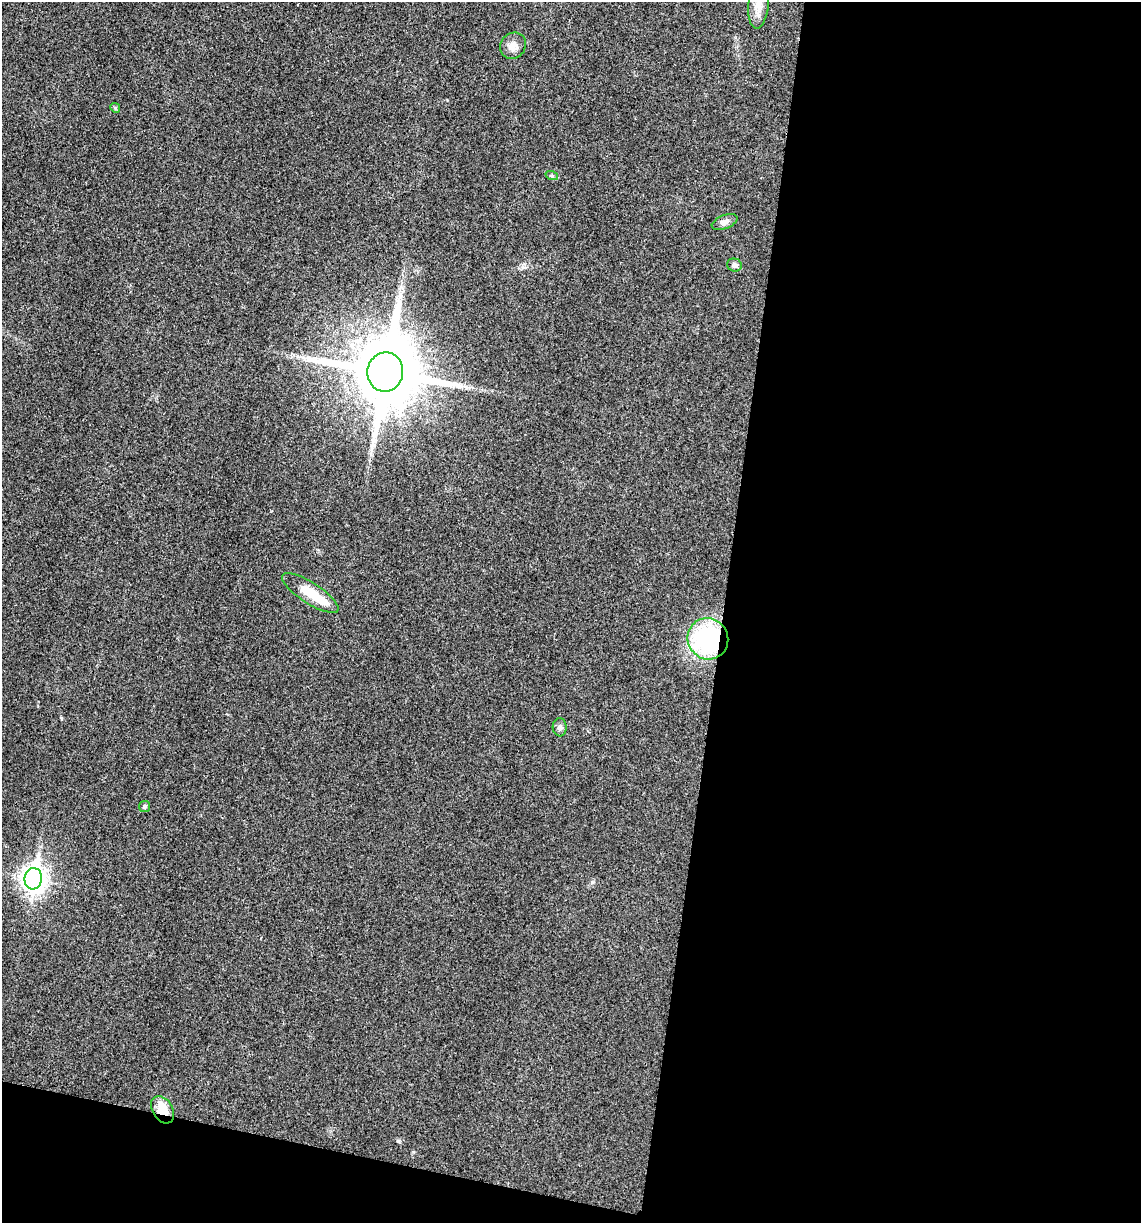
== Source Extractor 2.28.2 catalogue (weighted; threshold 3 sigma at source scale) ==
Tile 16 of 4 x 4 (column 4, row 4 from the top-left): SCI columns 3538-4676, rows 8-1228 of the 4914 x 4897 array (HDU 1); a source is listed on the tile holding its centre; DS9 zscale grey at full resolution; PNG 1143 x 1225 px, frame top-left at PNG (2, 2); each listed source drawn as its Kron ellipse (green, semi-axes under 4 px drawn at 4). Shown black and unused: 40% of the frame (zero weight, under 3 of 4 exposures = <1% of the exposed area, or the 3 px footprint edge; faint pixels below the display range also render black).
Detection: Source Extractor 2.28.2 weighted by HDU 2 'WHT'; one run over the whole footprint, this tile lists its part. Background 0.0202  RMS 0.0059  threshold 0.0265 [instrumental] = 3 sigma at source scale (4.5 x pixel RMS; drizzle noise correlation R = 1.50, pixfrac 1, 0.05/0.05 arcsec/px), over >= 5 px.
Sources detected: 14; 1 inside a brighter object's white glare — neither listed nor drawn; the other 13 listed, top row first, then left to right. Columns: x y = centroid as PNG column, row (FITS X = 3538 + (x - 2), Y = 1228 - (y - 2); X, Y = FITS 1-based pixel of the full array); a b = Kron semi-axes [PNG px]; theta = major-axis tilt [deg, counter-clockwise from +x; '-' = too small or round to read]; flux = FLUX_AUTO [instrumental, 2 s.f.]
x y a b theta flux
759 4 25 10 84 8
513 46 14 12 48 4.7
115 108 5 4 - 0.83
552 176 6 4 -18 0.91
725 222 13 7 22 2.6
734 265 7 6 - 2.1
385 372 20 18 80 5400
310 593 33 10 -33 14
708 639 21 20 - 73
560 727 9 7 -87 1.9
145 806 5 5 - 0.88
33 879 11 8 83 440
163 1110 15 10 -58 10
Overlapping masked pixels (flux is a lower limit): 2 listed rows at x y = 708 639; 163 1110
Isophote crosses this tile's border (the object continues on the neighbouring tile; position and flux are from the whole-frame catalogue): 1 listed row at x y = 759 4
Unlisted compact peaks at least as high as the median listed source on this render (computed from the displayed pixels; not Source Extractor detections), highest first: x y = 592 882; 413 1152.